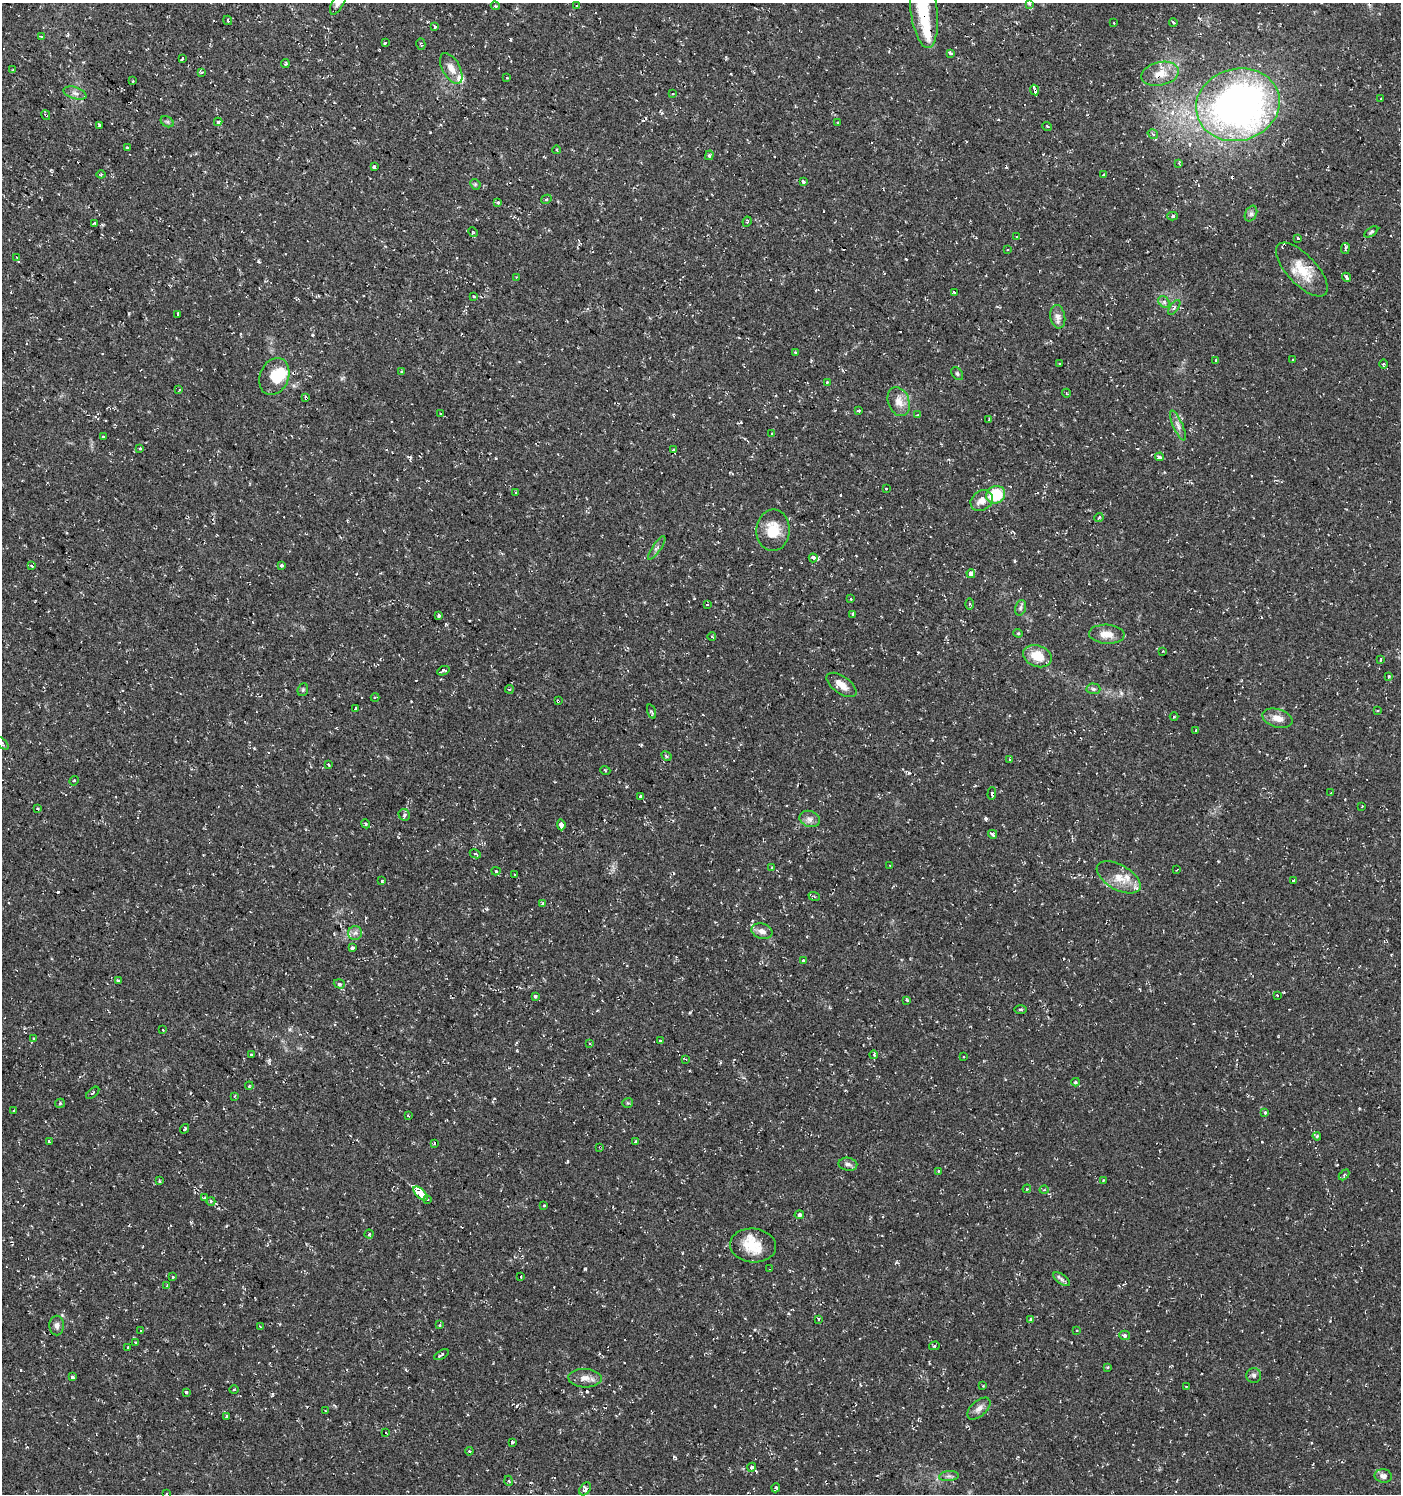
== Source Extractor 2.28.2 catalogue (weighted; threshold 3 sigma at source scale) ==
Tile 11 of 4 x 4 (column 3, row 3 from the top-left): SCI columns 3043-4441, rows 1493-2984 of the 6013 x 5974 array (HDU 1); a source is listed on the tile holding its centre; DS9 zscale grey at full resolution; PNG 1403 x 1496 px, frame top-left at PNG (2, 3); each listed source drawn as its Kron ellipse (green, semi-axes under 4 px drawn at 4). Shown black and unused: <1% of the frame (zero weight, under 2 of 3 exposures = <1% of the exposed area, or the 3 px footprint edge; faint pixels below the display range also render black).
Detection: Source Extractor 2.28.2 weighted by HDU 2 'WHT'; one run over the whole footprint, this tile lists its part. Background 0.0374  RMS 0.004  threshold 0.018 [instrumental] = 3 sigma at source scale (4.5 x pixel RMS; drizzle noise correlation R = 1.50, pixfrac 1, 0.0396/0.0396 arcsec/px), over >= 5 px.
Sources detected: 271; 1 inside a brighter object's white glare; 27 cosmic-ray / hot-pixel residue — neither listed nor drawn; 6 inside a brighter listed object's ellipse — not listed separately; the other 237 listed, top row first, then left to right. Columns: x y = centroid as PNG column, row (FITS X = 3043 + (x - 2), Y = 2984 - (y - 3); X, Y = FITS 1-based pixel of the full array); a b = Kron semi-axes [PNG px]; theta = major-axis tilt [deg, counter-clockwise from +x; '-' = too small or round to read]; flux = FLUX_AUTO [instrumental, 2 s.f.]
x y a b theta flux
338 3 13 5 62 1.9
1029 4 3 3 - 1.1
495 6 5 3 - 0.51
576 6 3 2 - 0.42
924 9 39 13 -83 21
228 20 5 3 - 0.51
1173 22 4 2 - 0.69
1114 23 3 2 - 0.21
435 27 3 3 - 1.3
41 37 3 3 - 1.2
385 43 4 3 - 1.5
421 44 6 3 -75 0.6
950 53 4 3 - 4.1
182 58 4 3 - 1.6
285 64 4 3 - 0.48
451 68 17 8 -61 3.9
13 70 4 3 - 0.47
201 73 4 3 - 0.76
1160 74 19 11 13 6.1
507 78 3 3 - 1.5
133 81 3 3 - 0.84
1035 90 5 3 - 3.6
75 93 12 6 -18 1.8
673 94 3 3 - 1
1381 99 3 2 - 0.3
1238 105 42 36 15 210
46 115 5 3 - 0.57
167 122 7 5 -30 0.79
218 122 4 4 - 0.69
838 122 3 3 - 0.41
100 125 4 3 - 1.2
1047 126 5 3 - 0.33
1153 134 5 3 - 0.5
127 148 3 3 - 0.69
557 150 4 2 - 0.33
709 155 5 4 - 0.59
1179 163 4 2 - 0.48
374 167 3 3 - 2.7
101 174 4 4 - 0.43
1103 175 3 3 - 0.84
803 181 4 3 - 2.8
475 184 6 4 -44 0.57
546 199 5 4 - 0.53
498 202 3 3 - 0.64
1251 214 8 5 63 1.1
1173 216 5 4 - 0.8
747 222 5 3 - 0.51
94 223 4 3 - 0.97
473 232 5 3 - 0.45
1371 232 8 4 34 0.62
1017 237 3 2 - 0.3
1298 238 3 2 - 0.51
1345 248 5 3 - 0.97
1007 249 3 2 - 0.3
17 257 3 2 - 0.32
1302 270 34 14 -47 11
516 277 2 2 - 0.26
1347 277 5 3 - 3.4
954 292 3 2 - 0.66
474 297 3 3 - 0.61
1164 302 6 5 - 0.99
1174 307 8 2 54 0.49
178 314 3 3 - 1.7
1058 317 12 7 -80 2.2
795 352 3 3 - 0.81
1216 360 3 2 - 0.71
1293 360 3 2 - 0.34
1059 364 3 3 - 5.6
1383 364 5 3 - 0.48
402 371 3 3 - 2.8
957 374 7 5 -51 0.74
274 377 19 14 66 9.6
827 382 3 2 - 0.66
179 390 3 2 - 0.47
1066 393 4 3 - 0.33
306 398 4 3 - 1.1
899 402 15 10 -69 4.4
859 411 3 3 - 0.43
440 413 3 2 - 0.51
918 415 4 3 - 0.51
989 419 4 2 - 0.31
1178 426 16 5 -66 2
772 434 3 3 - 0.44
103 437 3 3 - 0.72
140 448 3 3 - 1.8
674 450 4 3 - 0.85
1159 457 4 3 - 5.1
886 489 3 3 - 0.7
515 492 3 2 - 0.39
996 495 10 8 22 18
982 501 12 9 39 3.7
1099 517 5 3 - 0.59
773 530 21 16 88 9.3
657 548 14 4 55 1.2
813 558 4 3 - 8
282 565 3 3 - 1.2
32 566 3 3 - 0.78
971 574 4 3 - 4
851 599 4 3 - 0.34
707 604 3 2 - 0.38
969 604 6 4 90 0.47
1020 608 8 5 73 0.95
853 614 3 3 - 0.6
438 615 3 3 - 1.4
1018 633 4 4 - 0.4
1107 634 18 9 -3 4.3
712 637 4 3 - 0.48
1162 651 3 3 - 0.41
1037 656 15 10 -20 7.6
1381 659 3 2 - 0.64
443 671 6 3 21 1.1
1388 677 3 3 - 1.7
842 685 17 8 -36 4.2
509 689 4 2 - 0.37
1093 689 7 5 -2 0.89
303 690 6 5 - 0.63
375 697 4 3 - 0.37
558 701 3 3 - 0.6
355 709 4 3 - 1.4
1378 711 3 3 - 0.52
651 712 7 3 -71 0.52
1174 717 4 3 - 0.34
1277 718 15 9 -16 3.8
1196 730 3 3 - 0.59
2 743 8 3 -42 0.54
666 756 5 3 - 0.67
1010 759 4 3 - 0.38
328 764 3 2 - 0.44
605 770 5 3 - 0.34
74 781 5 4 - 0.61
1331 793 3 2 - 0.38
992 794 6 3 87 0.83
641 796 4 3 - 3
1362 806 3 2 - 0.26
37 808 3 2 - 0.36
404 815 6 5 - 0.91
810 819 10 8 -19 2.1
366 824 4 3 - 0.41
561 825 5 4 - 2.8
993 834 5 3 - 3.2
475 854 6 3 -26 0.45
890 865 3 2 - 0.26
772 867 3 3 - 0.43
1177 870 3 2 - 0.38
496 871 4 4 - 0.6
515 874 3 3 - 0.73
1119 877 24 12 -29 6.6
1293 880 3 3 - 2.1
382 881 3 3 - 0.45
814 896 6 3 -20 0.52
542 903 3 3 - 1.3
762 931 11 7 -17 2.6
355 933 7 7 - 1.4
352 948 3 3 - 5.8
803 961 3 3 - 0.83
118 981 4 3 - 0.51
339 984 6 4 -19 0.66
1277 995 3 2 - 0.97
535 996 3 3 - 1.9
907 1000 4 2 - 0.4
1020 1010 6 3 0 0.58
163 1030 3 3 - 1.1
33 1039 4 3 - 0.79
660 1041 3 3 - 1.3
589 1043 4 2 - 0.42
251 1055 3 3 - 1.3
874 1055 4 3 - 0.51
964 1057 2 2 - 0.29
686 1059 3 3 - 0.37
1076 1082 4 3 - 0.83
249 1086 4 3 - 0.35
93 1093 8 2 39 0.49
234 1096 4 3 - 0.47
60 1103 5 4 - 0.57
628 1103 5 4 - 0.46
14 1111 3 3 - 1.1
1265 1112 4 3 - 0.66
408 1116 3 2 - 0.7
185 1129 5 3 - 0.65
1317 1136 4 4 - 0.51
49 1141 4 2 - 0.64
636 1141 3 3 - 0.52
434 1143 3 2 - 0.56
600 1147 3 2 - 0.33
848 1164 9 6 -9 1.3
938 1171 3 2 - 0.44
1344 1175 6 4 47 0.58
1103 1180 4 3 - 0.34
159 1181 3 3 - 0.56
1027 1189 4 3 - 0.42
1044 1190 4 3 - 0.35
420 1193 9 3 -45 390
205 1198 4 4 - 0.49
428 1199 3 2 - 0.8
211 1201 4 4 - 0.55
544 1205 3 3 - 0.86
799 1215 4 4 - 0.85
369 1234 4 4 - 0.61
753 1245 23 17 -5 10
770 1269 3 2 - 0.54
173 1277 3 3 - 0.86
521 1277 3 3 - 2.7
1061 1279 10 4 -36 1.2
167 1286 4 3 - 0.31
819 1319 3 3 - 0.92
1031 1319 4 3 - 0.81
57 1325 10 7 -88 1.6
440 1325 4 3 - 1.1
260 1327 4 3 - 0.77
1077 1330 3 2 - 0.37
141 1331 3 2 - 0.31
1124 1335 5 4 - 1.1
136 1343 3 3 - 0.38
934 1346 5 4 - 0.67
128 1347 3 3 - 0.67
441 1355 8 3 29 0.68
1108 1367 4 4 - 0.42
1254 1375 7 7 - 1.1
72 1377 4 3 - 1.6
585 1378 17 9 -2 3.3
983 1386 3 2 - 0.3
1186 1386 3 2 - 0.23
234 1390 5 3 - 0.39
186 1392 3 3 - 1.2
979 1408 14 7 43 2.4
325 1411 4 3 - 0.37
227 1416 3 3 - 1.6
386 1433 3 2 - 0.27
513 1442 3 3 - 0.93
469 1451 4 4 - 0.5
752 1467 4 4 - 1.8
949 1476 10 5 6 1.3
1383 1476 9 6 -9 1.7
509 1481 5 3 - 0.42
776 1488 4 3 - 1.4
585 1489 7 5 53 1.6
166 1494 3 3 - 1.1
Overlapping masked pixels (flux is a lower limit): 8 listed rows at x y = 924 9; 1160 74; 1035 90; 1238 105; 46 115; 306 398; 558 701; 600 1147
Isophote crosses this tile's border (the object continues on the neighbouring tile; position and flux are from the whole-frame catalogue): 5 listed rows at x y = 338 3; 1029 4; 924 9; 2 743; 166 1494
Unlisted compact peaks at least as high as the median listed source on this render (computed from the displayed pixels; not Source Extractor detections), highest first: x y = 585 1269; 986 818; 258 261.